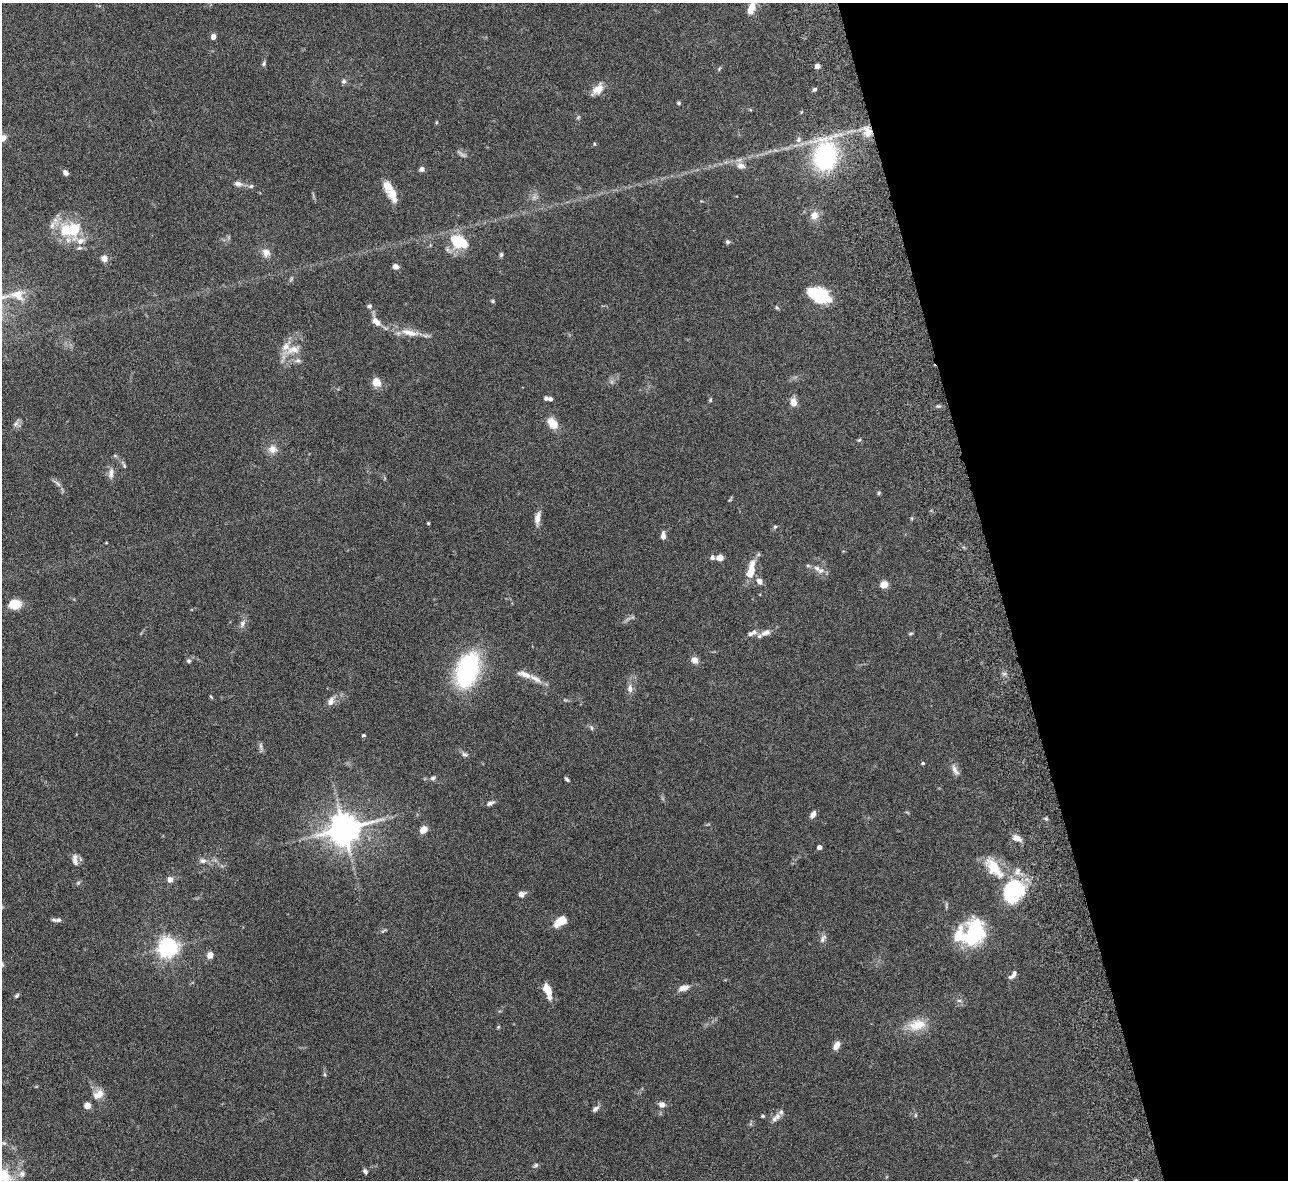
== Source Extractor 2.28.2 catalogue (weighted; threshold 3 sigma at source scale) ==
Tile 12 of 4 x 4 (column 4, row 3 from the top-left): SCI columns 3915-5200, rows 1464-2641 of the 5257 x 5162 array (HDU 1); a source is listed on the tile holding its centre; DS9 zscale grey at full resolution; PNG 1290 x 1182 px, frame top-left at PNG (2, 3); no overlay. Shown black and unused: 22% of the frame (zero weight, under 6 of 12 exposures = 3% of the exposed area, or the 3 px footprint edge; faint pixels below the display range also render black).
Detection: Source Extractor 2.28.2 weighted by HDU 2 'WHT'; one run over the whole footprint, this tile lists its part. Background 0.125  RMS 0.0034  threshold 0.0139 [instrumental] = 3 sigma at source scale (4.09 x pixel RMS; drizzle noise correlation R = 1.36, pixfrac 0.8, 0.05/0.05 arcsec/px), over >= 5 px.
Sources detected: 139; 2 too faint to see at this stretch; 3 inside a brighter object's white glare — not listed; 13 inside a brighter listed object's ellipse — not listed separately; the other 121 listed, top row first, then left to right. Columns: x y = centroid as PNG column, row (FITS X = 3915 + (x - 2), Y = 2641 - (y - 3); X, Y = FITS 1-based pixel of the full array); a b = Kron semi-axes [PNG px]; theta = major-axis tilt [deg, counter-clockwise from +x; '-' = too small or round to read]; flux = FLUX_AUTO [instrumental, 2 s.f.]
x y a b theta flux
751 9 17 8 73 3.9
213 36 6 5 - 1.2
264 63 7 5 70 0.57
817 66 5 5 - 1.3
719 69 6 4 58 0.39
344 81 6 6 - 0.71
598 89 17 9 43 3.1
814 89 5 4 - 0.6
679 103 5 4 - 0.46
578 117 6 4 20 0.37
868 133 13 10 33 3.4
3 138 8 6 50 1.8
799 140 8 7 - 1.2
825 156 31 23 72 38
741 166 12 8 -16 1.9
422 169 5 5 - 1.2
65 173 6 5 - 1.1
238 184 10 6 -9 1.3
251 186 7 6 - 0.65
392 193 16 11 -23 3.4
814 215 10 9 - 2.6
69 231 30 19 -31 12
459 242 17 13 -31 12
727 242 6 5 - 0.62
266 253 11 10 - 2.1
501 255 6 5 - 0.53
104 258 7 6 - 2
395 267 6 5 - 1.3
18 295 21 15 -25 5.2
818 296 25 15 -11 13
493 301 5 4 - 0.39
369 306 6 5 - 0.67
777 308 6 4 -57 0.39
376 322 12 7 -43 2.5
410 333 26 9 -11 4.3
293 350 22 11 14 4.1
298 360 8 7 - 0.98
376 382 10 8 -53 3.5
546 398 5 4 - 0.69
550 399 4 4 - 0.92
710 400 5 5 - 0.37
793 402 8 6 -81 2.6
553 423 15 10 -47 3.8
16 424 8 6 22 1
859 440 5 5 - 0.43
272 449 11 10 - 2.5
115 456 6 4 -2 0.4
124 466 8 4 -82 0.47
111 473 15 7 85 1.7
58 484 12 5 -45 1
879 493 5 4 - 0.44
537 518 17 7 81 2.2
428 523 3 3 - 0.3
775 527 6 4 66 0.47
663 536 9 5 -90 1.6
106 543 4 2 - 0.21
720 558 8 7 - 1.9
817 568 11 7 -37 1.7
751 570 23 8 77 5.6
759 581 8 6 -50 1.6
884 585 5 5 - 9.2
15 604 10 8 5 6.9
242 623 11 7 65 1.4
765 633 16 8 25 2.1
910 633 7 3 9 0.37
750 634 6 5 - 0.67
695 660 9 8 - 1.7
189 661 6 5 - 0.62
467 670 46 27 72 30
524 674 21 7 -18 2.8
630 689 13 7 -86 1.6
211 697 6 3 -46 0.32
331 701 12 7 61 1.9
591 728 6 4 -89 0.47
363 735 4 3 - 0.44
261 746 12 4 -84 0.79
465 754 9 6 -22 0.84
923 763 4 3 - 0.38
955 770 17 7 -63 1.7
433 778 7 5 37 0.75
567 779 6 3 -46 0.52
490 803 9 5 23 1
813 814 9 5 60 1.4
1046 819 5 5 - 0.46
344 829 10 9 - 630
423 830 6 5 - 4.1
1017 838 13 7 -28 1.9
819 847 4 4 - 1.5
75 861 14 8 -69 1.9
203 861 9 7 -10 1.2
994 868 31 14 -50 8.5
170 879 7 6 - 1.4
1013 890 23 18 65 26
522 894 9 6 17 1.2
946 906 10 3 -80 0.47
58 920 9 6 4 1
560 921 14 7 35 5.3
383 931 9 3 30 0.48
974 935 27 22 -85 17
823 939 12 7 62 1.1
168 947 7 7 - 180
210 955 7 6 - 1.8
2 964 6 5 - 0.43
1013 975 12 5 49 1.2
684 988 14 7 18 1.9
547 990 16 6 -69 5
17 996 6 4 45 0.54
959 1000 6 4 0 0.54
917 1025 25 15 14 6
836 1046 10 6 59 2.2
324 1074 6 3 -72 0.38
98 1094 15 10 36 3
662 1105 8 7 - 1.5
87 1106 6 6 - 2.1
595 1109 9 5 40 0.97
762 1116 5 4 - 0.36
776 1117 16 7 42 1.7
4 1143 6 5 - 0.51
536 1165 7 5 18 0.6
365 1171 6 4 -61 0.74
5 1177 34 17 -45 10
Overlapping masked pixels (flux is a lower limit): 1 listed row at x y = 868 133
Isophote crosses this tile's border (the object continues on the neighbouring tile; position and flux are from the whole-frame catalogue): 4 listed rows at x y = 751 9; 3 138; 2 964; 5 1177